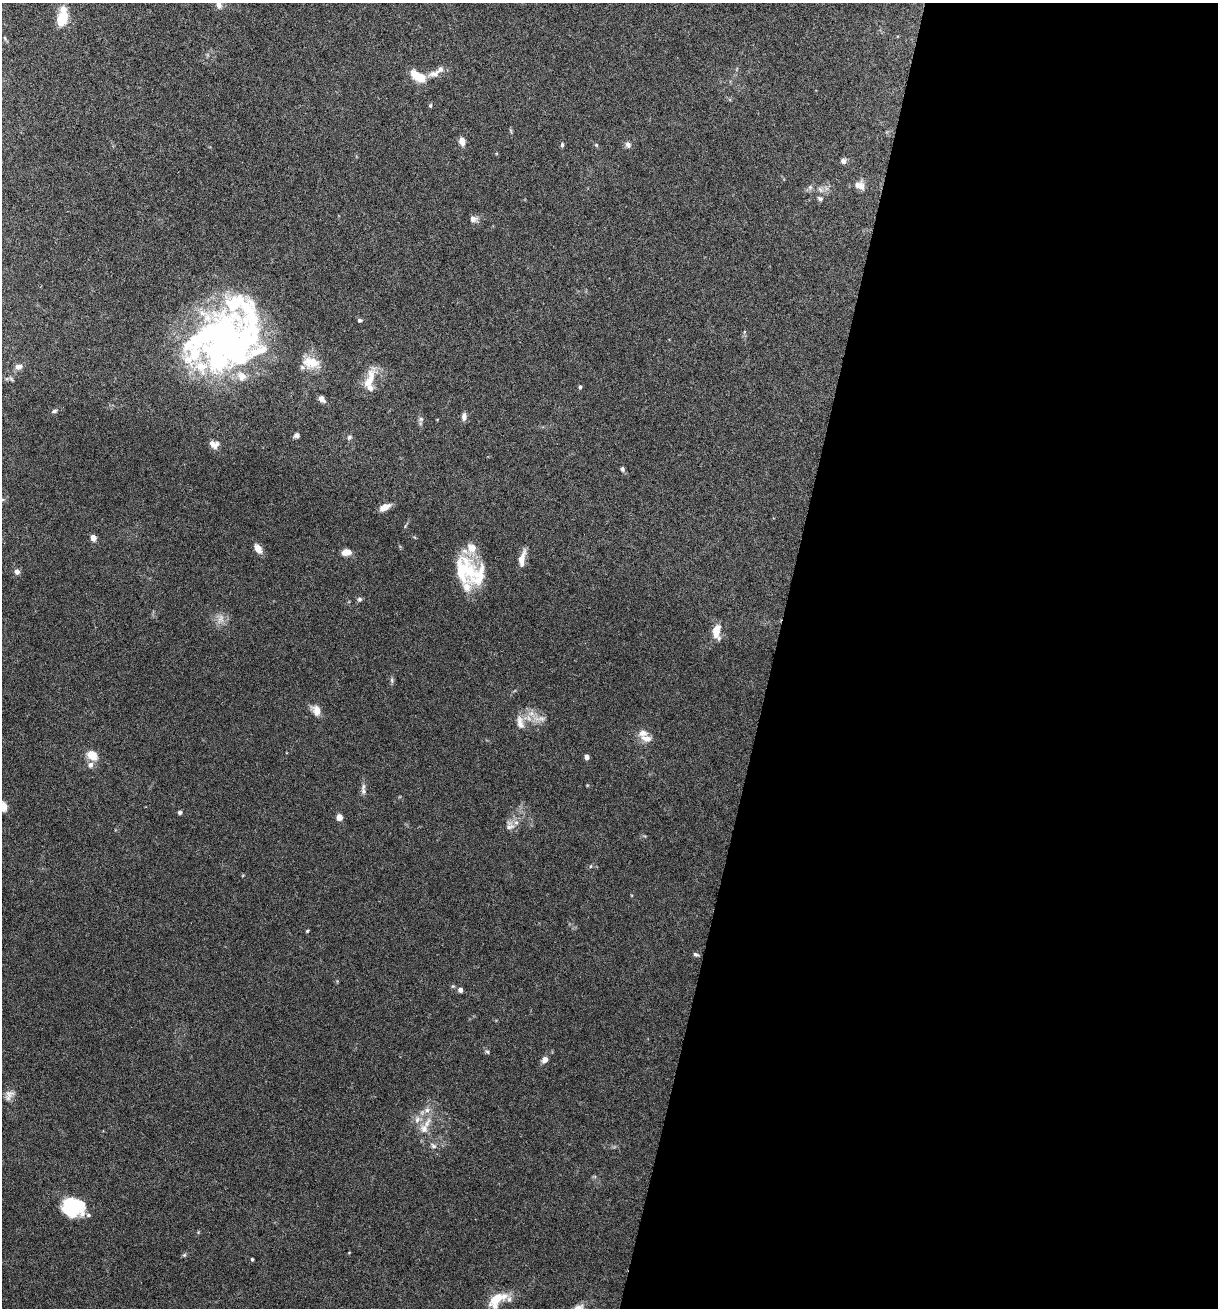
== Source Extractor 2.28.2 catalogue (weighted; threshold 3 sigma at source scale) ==
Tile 12 of 4 x 4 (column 4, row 3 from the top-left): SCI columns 3779-4994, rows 1332-2637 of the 5307 x 5252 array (HDU 1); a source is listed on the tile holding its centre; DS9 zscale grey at full resolution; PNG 1220 x 1310 px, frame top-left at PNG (2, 3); no overlay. Shown black and unused: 37% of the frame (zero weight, under 3 of 6 exposures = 3% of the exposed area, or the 3 px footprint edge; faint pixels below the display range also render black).
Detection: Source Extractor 2.28.2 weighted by HDU 2 'WHT'; one run over the whole footprint, this tile lists its part. Background 0.0264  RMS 0.0028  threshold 0.0115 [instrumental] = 3 sigma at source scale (4.09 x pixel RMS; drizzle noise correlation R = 1.36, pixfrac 0.8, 0.05/0.05 arcsec/px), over >= 5 px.
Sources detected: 86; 6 inside a brighter object's white glare — not listed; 11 inside a brighter listed object's ellipse — not listed separately; the other 69 listed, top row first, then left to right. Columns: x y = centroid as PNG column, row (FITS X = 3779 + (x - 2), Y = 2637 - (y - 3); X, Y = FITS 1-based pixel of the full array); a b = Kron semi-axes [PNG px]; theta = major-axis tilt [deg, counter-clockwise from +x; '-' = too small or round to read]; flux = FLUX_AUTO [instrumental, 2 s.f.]
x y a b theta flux
219 4 13 7 -75 1.6
62 17 21 10 78 6.8
5 38 6 3 -71 0.32
434 74 17 9 12 2.4
421 77 13 12 - 3.2
430 105 5 4 - 0.36
462 141 8 6 -76 2.2
562 145 6 5 - 0.43
596 145 6 4 -45 0.34
628 145 8 7 - 0.93
843 161 7 6 - 0.9
859 185 12 8 -26 2.2
810 187 6 6 - 0.59
820 190 9 6 -49 0.88
820 198 7 6 - 0.61
473 219 10 8 -6 1.3
240 305 57 40 26 26
360 320 6 5 - 0.47
216 356 96 44 -32 55
311 363 24 15 -14 4.8
18 367 10 7 10 1.2
11 379 7 4 -70 0.37
369 381 34 10 68 4.7
580 387 4 4 - 0.6
322 399 9 6 -45 1.1
54 411 6 5 - 0.48
464 417 10 6 87 1.1
421 419 6 6 - 0.59
297 435 6 5 - 0.81
349 437 7 5 47 0.55
214 444 11 8 -20 1.7
622 469 7 5 -79 0.53
385 507 12 6 27 2.3
93 538 6 6 - 1.5
258 549 12 7 -61 1.8
346 552 8 5 5 3.1
522 559 20 6 77 2.7
461 571 40 18 75 10
17 572 6 5 - 1.1
479 577 32 21 72 7.5
359 599 6 5 - 0.59
221 619 15 9 75 1.9
716 631 13 7 -89 4.7
392 680 8 4 -82 0.51
316 710 15 10 -66 2.2
540 718 22 8 -2 2.7
520 722 20 9 -79 2.4
646 738 16 10 -12 2.1
92 755 10 8 -43 4.3
587 757 5 4 - 0.92
90 765 8 7 - 1.2
363 791 11 7 -81 0.95
4 807 10 7 -90 1.7
180 812 4 4 - 0.73
339 817 5 4 - 3.5
510 825 14 12 -85 1.9
307 931 5 3 - 0.25
696 955 8 5 -20 0.55
460 990 5 4 - 1.2
487 1052 6 5 - 0.42
545 1060 7 6 - 1.6
9 1095 15 10 59 1.6
427 1110 10 6 15 1.3
424 1128 14 12 -72 3
433 1146 10 6 -42 0.85
74 1204 26 14 -24 10
184 1255 5 5 - 0.36
252 1259 3 3 - 0.33
497 1299 24 12 38 6.5
Isophote crosses this tile's border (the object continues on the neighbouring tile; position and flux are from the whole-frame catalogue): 2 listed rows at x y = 219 4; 4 807